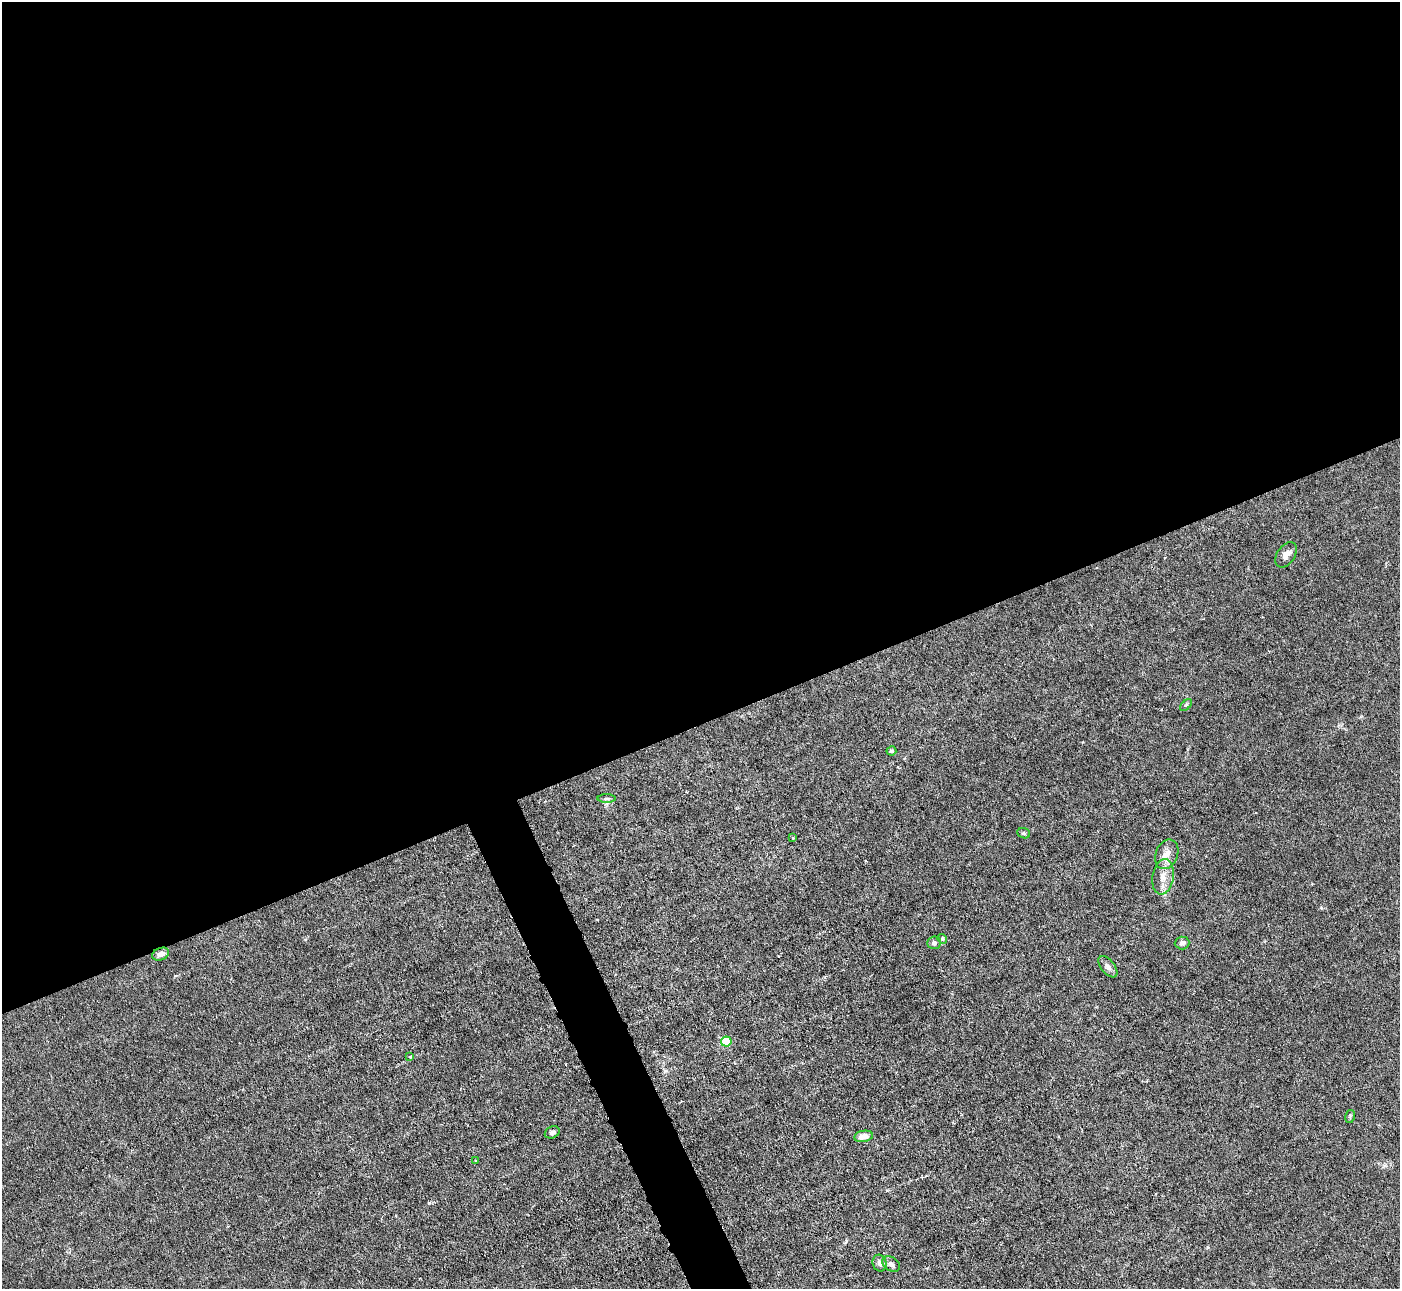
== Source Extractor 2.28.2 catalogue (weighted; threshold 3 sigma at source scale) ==
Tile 2 of 4 x 4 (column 2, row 1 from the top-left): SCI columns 1399-2796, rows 4143-5429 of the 5593 x 5578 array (HDU 1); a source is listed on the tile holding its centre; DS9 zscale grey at full resolution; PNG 1402 x 1291 px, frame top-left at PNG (2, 2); each listed source drawn as its Kron ellipse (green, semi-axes under 4 px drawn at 4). Shown black and unused: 58% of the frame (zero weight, under 3 of 6 exposures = <1% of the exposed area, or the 3 px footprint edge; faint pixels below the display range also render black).
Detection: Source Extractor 2.28.2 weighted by HDU 2 'WHT'; one run over the whole footprint, this tile lists its part. Background 0.0215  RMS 0.0027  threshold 0.0112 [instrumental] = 3 sigma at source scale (4.09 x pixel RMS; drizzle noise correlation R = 1.36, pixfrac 0.8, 0.05/0.05 arcsec/px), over >= 5 px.
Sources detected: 22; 1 cosmic-ray / hot-pixel residue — neither listed nor drawn; the other 21 listed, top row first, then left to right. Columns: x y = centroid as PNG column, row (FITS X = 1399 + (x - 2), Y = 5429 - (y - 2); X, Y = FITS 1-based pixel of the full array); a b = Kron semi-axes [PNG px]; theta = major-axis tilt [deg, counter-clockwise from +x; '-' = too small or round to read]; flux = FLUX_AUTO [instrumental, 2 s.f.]
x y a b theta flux
1286 555 14 9 57 1.9
1186 705 7 4 44 0.45
891 751 5 4 - 0.49
607 798 9 4 0 0.58
1024 833 6 5 - 0.41
793 838 4 2 - 0.21
1167 854 15 11 67 2.6
1163 877 18 10 81 3.2
942 939 5 4 - 0.37
934 943 7 6 - 0.79
1182 943 7 6 - 0.75
161 954 8 6 23 1.1
1108 967 12 7 -51 1.2
726 1041 5 5 - 14
410 1056 3 3 - 0.63
1350 1116 7 4 80 0.42
552 1132 8 5 27 0.72
864 1136 9 5 10 2.5
476 1161 3 2 - 0.19
880 1263 8 7 - 0.98
891 1264 10 6 -34 0.95